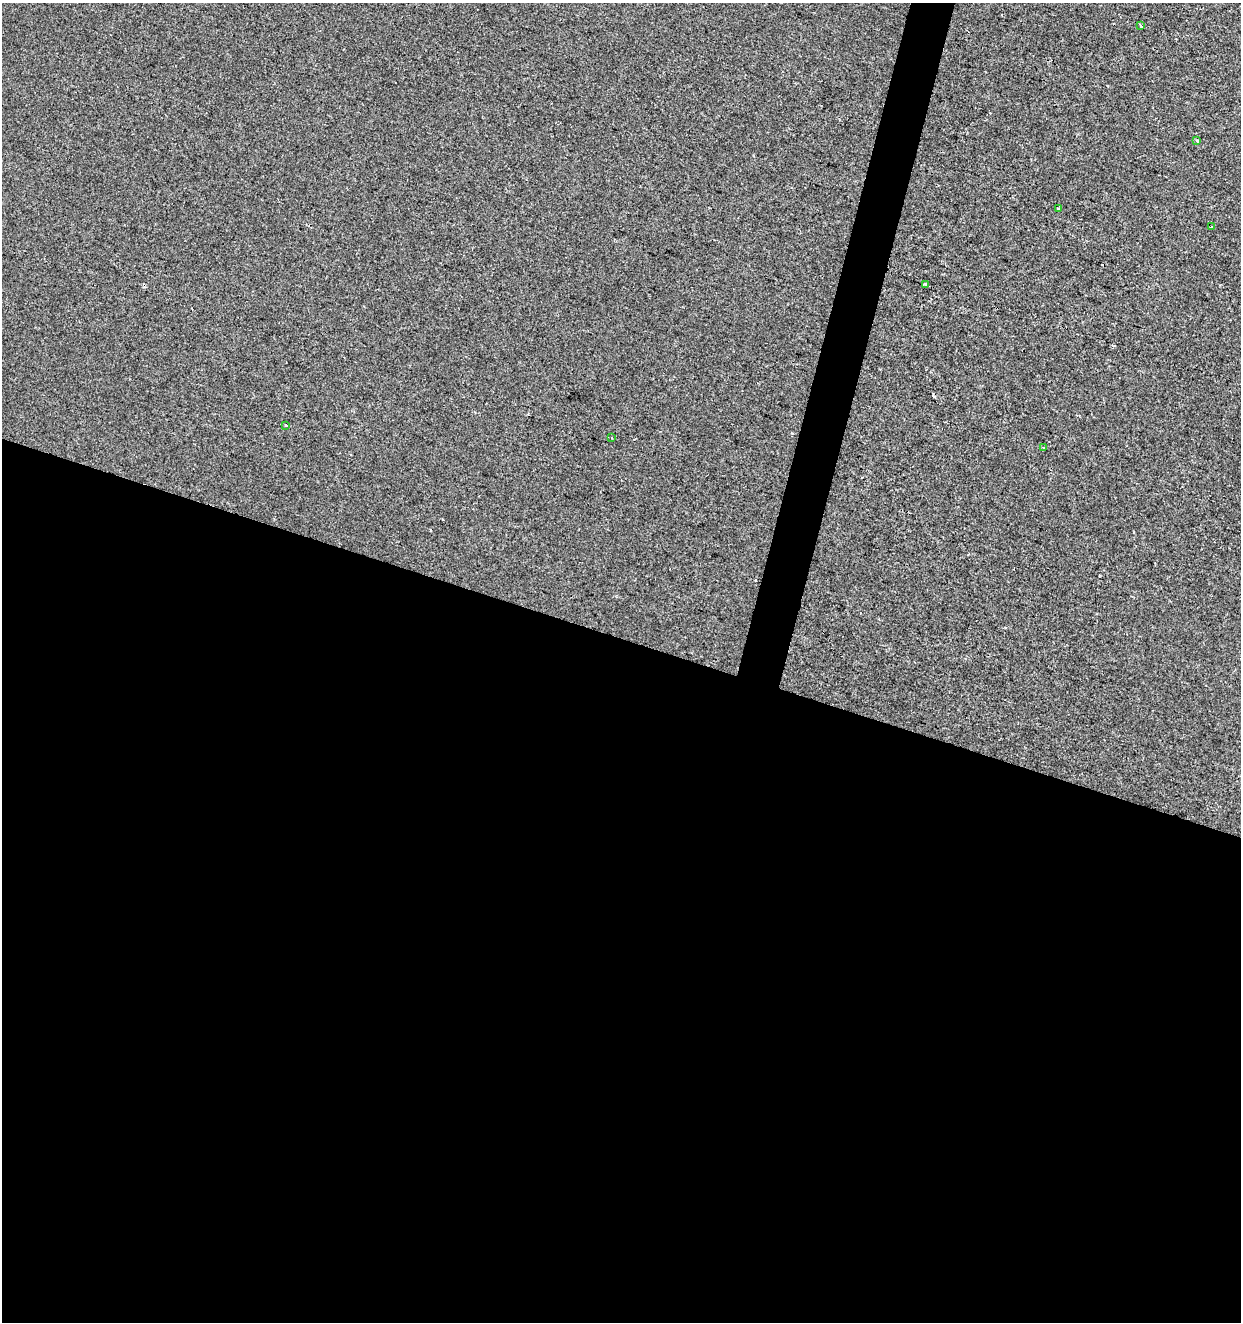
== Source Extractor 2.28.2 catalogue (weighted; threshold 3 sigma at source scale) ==
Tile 14 of 4 x 4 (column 2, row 4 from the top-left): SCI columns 1457-2695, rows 8-1327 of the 5452 x 5285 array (HDU 1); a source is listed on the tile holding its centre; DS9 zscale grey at full resolution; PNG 1243 x 1324 px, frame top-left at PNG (2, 3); each listed source drawn as its Kron ellipse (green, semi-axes under 4 px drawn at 4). Shown black and unused: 54% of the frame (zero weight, under 2 of 3 exposures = <1% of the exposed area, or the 3 px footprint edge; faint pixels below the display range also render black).
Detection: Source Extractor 2.28.2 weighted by HDU 2 'WHT'; one run over the whole footprint, this tile lists its part. Background -3.79e-04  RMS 0.0041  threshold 0.0187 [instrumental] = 3 sigma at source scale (4.5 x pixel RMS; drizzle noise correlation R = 1.50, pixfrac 1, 0.0396/0.0396 arcsec/px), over >= 5 px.
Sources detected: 10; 2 cosmic-ray / hot-pixel residue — neither listed nor drawn; the other 8 listed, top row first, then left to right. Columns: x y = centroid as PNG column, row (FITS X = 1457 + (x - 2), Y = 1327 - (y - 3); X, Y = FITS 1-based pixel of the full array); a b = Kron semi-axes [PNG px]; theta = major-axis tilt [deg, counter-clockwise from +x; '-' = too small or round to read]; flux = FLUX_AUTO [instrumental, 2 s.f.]
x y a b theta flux
1141 26 3 3 - 1.5
1197 141 3 3 - 1.7
1058 209 3 3 - 1.6
1211 227 3 2 - 0.49
925 285 3 3 - 2.2
286 425 3 2 - 0.64
612 438 2 2 - 0.37
1043 447 3 2 - 0.36